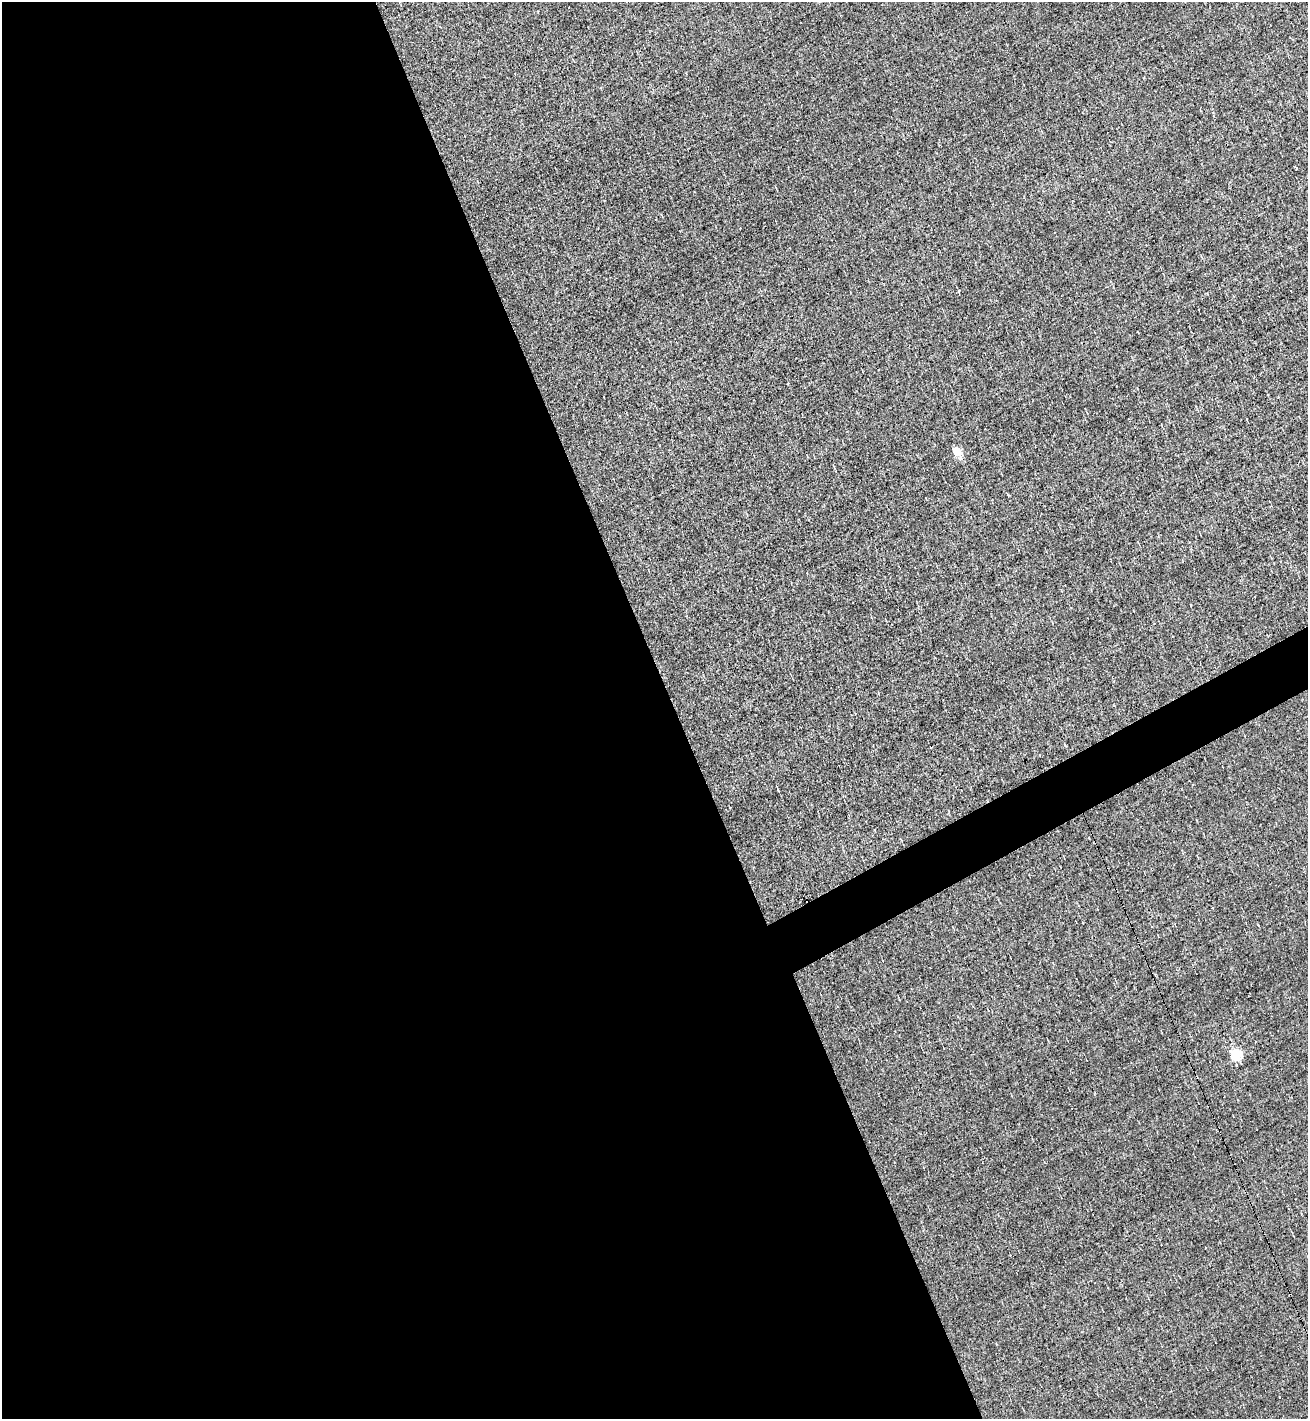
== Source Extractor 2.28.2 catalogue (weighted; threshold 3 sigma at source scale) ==
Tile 9 of 4 x 4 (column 1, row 3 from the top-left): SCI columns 281-1586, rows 1418-2834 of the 5651 x 5667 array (HDU 1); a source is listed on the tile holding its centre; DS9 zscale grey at full resolution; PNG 1310 x 1421 px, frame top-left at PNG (2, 2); no overlay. Shown black and unused: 53% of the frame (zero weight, under 3 of 5 exposures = <1% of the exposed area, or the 3 px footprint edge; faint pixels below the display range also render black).
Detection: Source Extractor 2.28.2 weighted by HDU 2 'WHT'; one run over the whole footprint, this tile lists its part. Background -0.00605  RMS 0.044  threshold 0.198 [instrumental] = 3 sigma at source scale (4.5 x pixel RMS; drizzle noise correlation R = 1.50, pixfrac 1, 0.05/0.05 arcsec/px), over >= 5 px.
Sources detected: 7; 2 cosmic-ray / hot-pixel residue — not listed; the other 5 listed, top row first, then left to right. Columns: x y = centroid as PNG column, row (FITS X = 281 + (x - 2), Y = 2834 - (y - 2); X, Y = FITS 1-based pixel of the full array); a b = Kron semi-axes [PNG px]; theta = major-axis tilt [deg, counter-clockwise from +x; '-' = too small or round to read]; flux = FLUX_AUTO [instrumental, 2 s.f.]
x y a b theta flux
956 451 5 5 - 190
1065 745 5 3 - 4.1
777 788 9 2 -67 4.7
1236 1055 5 5 - 510
1279 1397 2 2 - 2.4